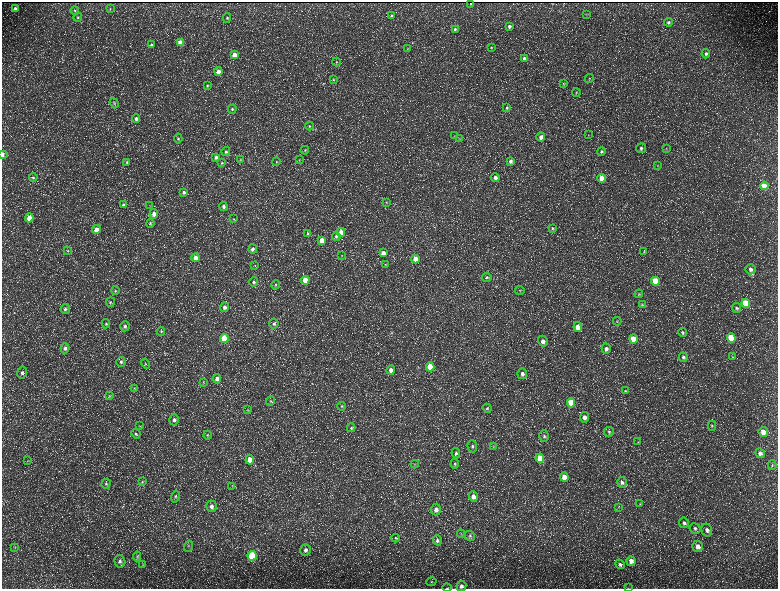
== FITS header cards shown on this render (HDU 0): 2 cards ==
NAXIS1  =                 1552 / length of data axis 1
NAXIS2  =                 1173 / length of data axis 2

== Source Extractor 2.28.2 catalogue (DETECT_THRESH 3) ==
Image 1552 x 1173 px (HDU 0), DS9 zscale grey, zoomed out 1/2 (1 PNG px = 2 x 2 image px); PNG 780 x 591 px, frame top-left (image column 1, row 1173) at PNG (2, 2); each listed source drawn as its Kron ellipse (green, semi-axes under 4 px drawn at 4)
Background 237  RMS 11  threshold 32.8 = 3 sigma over >= 5 px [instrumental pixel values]
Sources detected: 213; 37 cannot appear on this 1/2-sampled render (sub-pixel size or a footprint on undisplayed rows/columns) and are neither listed nor drawn; the other 176 listed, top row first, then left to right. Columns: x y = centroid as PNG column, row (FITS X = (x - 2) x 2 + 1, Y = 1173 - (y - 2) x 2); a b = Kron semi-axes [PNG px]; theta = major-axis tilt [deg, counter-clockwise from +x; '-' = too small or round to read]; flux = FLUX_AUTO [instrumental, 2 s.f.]
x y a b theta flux
471 4 2 2 - 710
15 8 3 3 - 3900
110 9 3 2 - 1200
75 10 4 4 - 2500
586 14 4 2 - 1200
392 16 4 4 - 3000
78 17 4 4 - 2600
227 18 4 4 - 3400
668 22 4 3 - 3600
509 26 4 4 - 6000
455 29 4 3 - 2900
180 42 4 4 - 22000
151 45 4 3 - 4300
491 48 3 3 - 1700
408 49 3 2 - 1200
706 54 4 4 - 4900
234 55 4 4 - 21000
524 58 4 3 - 4000
336 62 4 3 - 1900
219 71 4 4 - 15000
589 78 4 3 - 1800
333 79 3 3 - 2100
563 84 4 3 - 2000
207 86 4 3 - 2300
576 92 4 3 - 2000
114 103 5 3 - 2800
507 108 4 4 - 3000
232 109 4 4 - 3100
136 118 4 4 - 5800
309 126 4 4 - 2600
588 135 3 2 - 1100
454 136 3 2 - 990
541 137 4 4 - 10000
178 138 5 4 - 3100
459 139 3 2 - 1100
641 148 5 5 - 5100
666 149 3 2 - 1300
305 150 4 4 - 2500
601 151 4 4 - 3800
226 152 4 4 - 3900
2 154 4 2 - 10000
216 157 4 3 - 5000
240 160 3 3 - 1400
299 160 4 3 - 1500
511 161 4 4 - 5600
127 162 4 3 - 2500
276 162 4 4 - 2400
222 163 4 3 - 2200
658 166 4 4 - 2500
33 177 4 4 - 2800
495 177 4 4 - 8100
602 178 4 4 - 32000
764 186 4 4 - 35000
184 192 4 3 - 4400
386 202 3 2 - 930
123 205 4 4 - 4100
149 206 3 3 - 1600
224 207 4 4 - 6100
154 214 5 4 - 12000
29 218 5 4 - 20000
234 219 3 3 - 1400
150 223 4 4 - 2400
552 228 4 3 - 2600
96 229 4 4 - 17000
341 232 4 4 - 19000
308 234 4 3 - 2300
336 236 4 4 - 4200
322 241 4 3 - 30000
253 249 4 4 - 5900
68 251 3 2 - 1400
644 252 4 3 - 1900
383 253 4 4 - 15000
342 255 4 2 - 1000
195 258 4 4 - 14000
415 259 4 4 - 28000
385 264 3 2 - 1300
254 266 3 2 - 1200
750 269 5 5 - 8200
487 277 5 4 - 3400
305 280 4 4 - 39000
655 281 4 4 - 63000
254 282 4 4 - 3700
276 285 4 3 - 2500
520 290 5 3 - 2200
115 291 4 3 - 2200
639 294 4 3 - 2000
110 302 5 3 - 2300
746 303 4 4 - 86000
642 305 4 3 - 2200
224 307 5 4 - 6900
737 308 5 4 - 3800
65 309 5 5 - 4800
617 321 4 3 - 2200
106 324 4 4 - 2800
274 324 5 4 - 4500
125 326 5 4 - 5400
578 327 5 4 - 23000
161 331 4 4 - 2800
683 333 4 4 - 3100
224 338 4 4 - 89000
731 338 5 4 - 72000
633 339 5 4 - 30000
543 341 5 5 - 10000
65 348 5 4 - 5800
606 349 5 4 - 6900
683 357 4 4 - 4500
733 357 4 3 - 2000
121 362 5 4 - 3900
145 364 5 3 - 2000
430 367 4 4 - 60000
391 370 4 4 - 15000
22 373 6 5 - 5400
522 374 5 5 - 7600
217 379 5 4 - 8000
203 383 4 3 - 1800
134 388 4 3 - 1900
625 391 4 4 - 2500
109 396 3 2 - 1400
271 401 5 3 - 2100
571 403 5 4 - 50000
342 406 4 4 - 2500
487 408 5 4 - 3000
248 410 3 3 - 1400
584 417 5 4 - 9900
174 420 5 5 - 6400
139 426 3 2 - 1300
712 426 5 4 - 2900
351 428 4 3 - 2500
609 432 5 5 - 3600
763 432 5 4 - 21000
136 434 5 4 - 2800
207 435 4 4 - 2400
544 436 6 5 - 4800
638 442 3 3 - 2000
472 446 6 5 - 5000
493 446 3 3 - 1500
456 453 5 4 - 3900
760 453 5 4 - 7900
540 458 5 4 - 50000
250 460 4 4 - 21000
28 461 4 3 - 1600
415 464 4 3 - 2000
455 464 5 3 - 2400
772 465 5 2 - 1400
564 477 5 4 - 30000
142 482 4 3 - 2200
622 482 5 4 - 6500
106 484 5 4 - 3300
232 486 3 2 - 1300
473 496 5 4 - 12000
175 497 6 4 77 3700
640 504 4 3 - 1800
211 506 6 5 - 8100
618 507 3 3 - 1800
436 510 6 5 - 9500
684 523 5 5 - 5300
695 528 6 5 - 5500
707 530 6 5 - 8300
461 534 4 3 - 1600
470 536 5 4 - 3700
396 538 4 4 - 2500
437 540 5 4 - 5200
188 546 6 4 72 2500
698 546 5 5 - 11000
15 548 4 2 - 1400
306 550 5 5 - 6700
137 556 5 4 - 2300
252 556 5 4 - 160000
120 561 6 5 - 6600
631 561 5 4 - 13000
620 564 5 4 - 4300
143 565 4 3 - 2100
431 582 5 4 - 3100
461 586 5 5 - 7900
447 588 4 2 - 1400
628 588 3 2 - 640
At the frame edge (FLAGS 8, measured only in part): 4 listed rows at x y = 2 154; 461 586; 447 588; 628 588
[37 sub-pixel or undisplayed-footprint detections neither listed nor drawn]